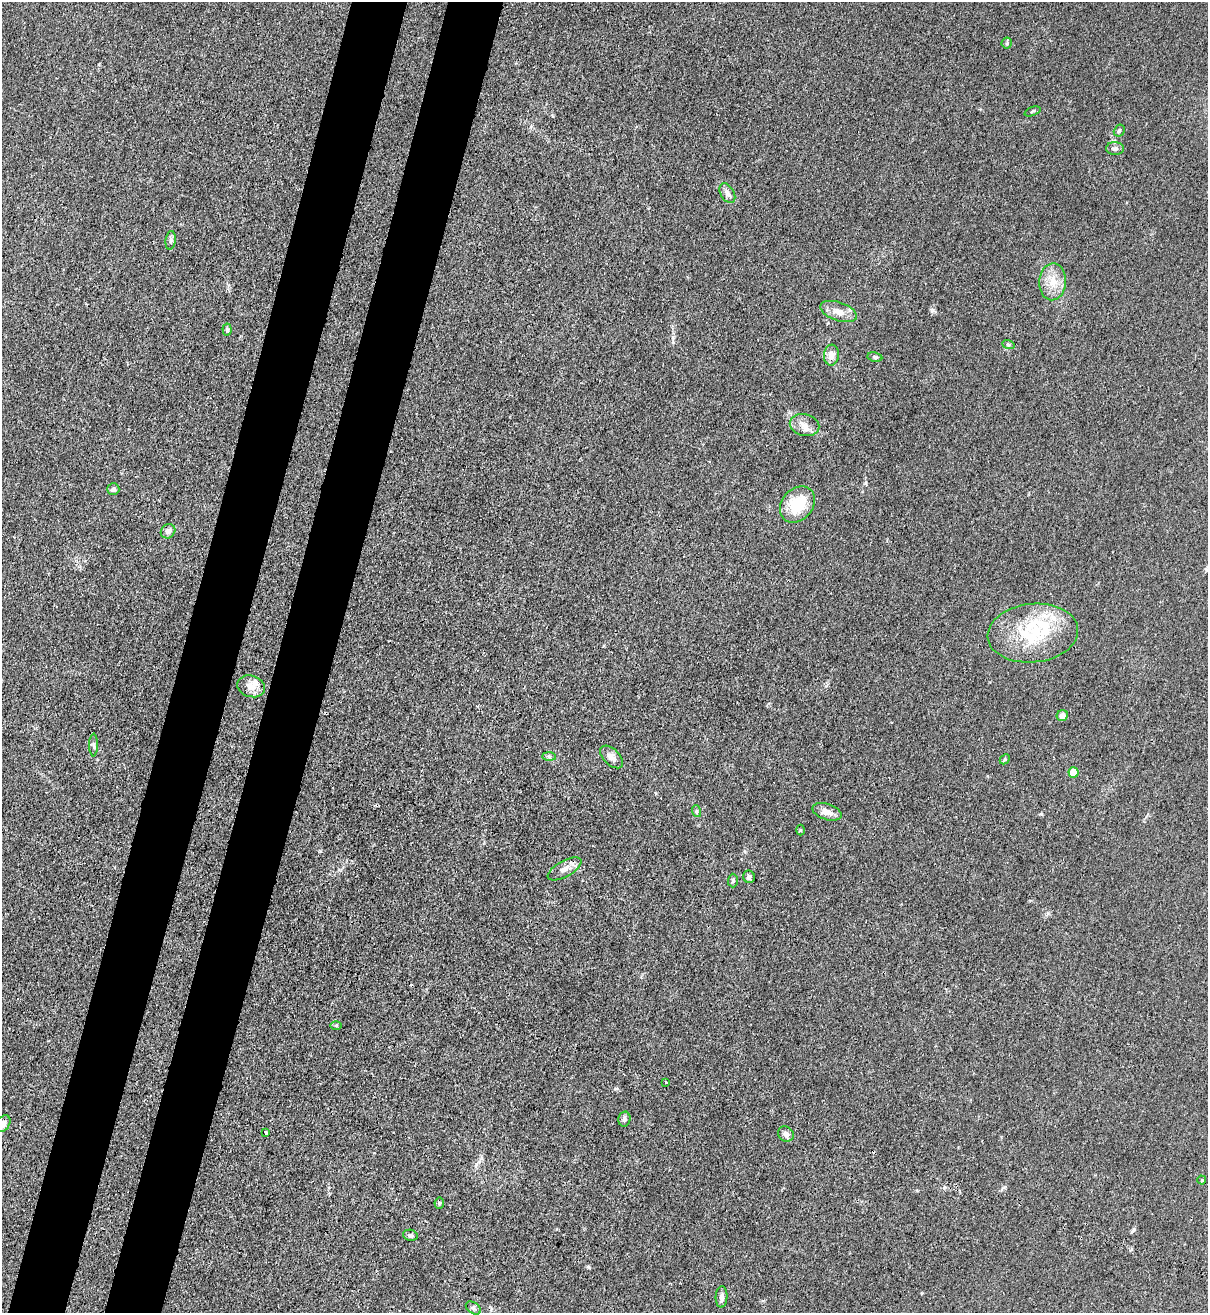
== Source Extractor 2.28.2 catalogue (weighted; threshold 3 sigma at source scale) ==
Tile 7 of 4 x 4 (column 3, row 2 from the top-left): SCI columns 2634-3839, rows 2657-3967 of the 5387 x 5310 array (HDU 1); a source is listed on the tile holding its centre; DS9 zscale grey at full resolution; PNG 1210 x 1315 px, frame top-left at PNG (2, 2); each listed source drawn as its Kron ellipse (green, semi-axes under 4 px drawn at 4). Shown black and unused: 9% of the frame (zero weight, under 3 of 4 exposures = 7% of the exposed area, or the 3 px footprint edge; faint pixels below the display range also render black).
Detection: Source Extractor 2.28.2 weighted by HDU 2 'WHT'; one run over the whole footprint, this tile lists its part. Background 0.0294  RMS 0.0029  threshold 0.0133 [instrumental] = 3 sigma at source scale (4.5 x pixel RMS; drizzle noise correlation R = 1.50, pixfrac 1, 0.05/0.05 arcsec/px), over >= 5 px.
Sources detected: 48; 1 inside a brighter object's white glare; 1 cosmic-ray / hot-pixel residue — neither listed nor drawn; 5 inside a brighter listed object's ellipse — not listed separately; the other 41 listed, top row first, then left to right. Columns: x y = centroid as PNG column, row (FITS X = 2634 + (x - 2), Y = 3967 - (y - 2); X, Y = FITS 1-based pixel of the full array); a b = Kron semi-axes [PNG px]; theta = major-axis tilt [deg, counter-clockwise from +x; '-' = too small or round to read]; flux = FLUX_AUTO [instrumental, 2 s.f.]
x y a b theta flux
1007 43 5 5 - 0.44
1032 111 8 2 21 0.36
1119 131 6 5 - 0.64
1115 149 9 6 -3 0.94
727 193 11 6 -59 1.3
171 240 9 5 82 0.79
1053 282 18 13 87 4.7
839 311 19 9 -19 3.1
227 330 6 4 -84 0.54
1008 344 6 4 -19 0.42
831 355 10 7 85 2.4
875 357 7 5 -9 0.51
805 425 15 10 -13 2.6
113 489 6 6 - 0.82
797 504 20 15 49 11
168 531 8 6 43 1.4
1033 633 45 29 6 20
251 686 14 10 -17 3
1062 715 6 5 - 1.8
94 745 11 4 -90 0.67
549 757 7 4 -1 0.56
611 757 14 8 -44 1.7
1005 759 6 4 46 0.39
1073 772 5 5 - 6.6
696 811 6 4 -71 0.42
827 812 15 8 -18 2.5
800 830 5 3 - 0.24
564 869 19 8 29 2.1
749 877 6 6 - 0.7
733 881 7 5 90 0.49
336 1025 6 4 0 0.38
666 1082 3 2 - 0.36
624 1119 7 6 - 0.77
3 1123 9 6 54 1.3
266 1133 4 3 - 0.7
786 1134 8 7 - 1.3
1202 1180 4 4 - 0.27
439 1203 5 5 - 0.44
410 1235 7 5 -12 0.65
721 1297 11 6 88 1.3
473 1308 8 5 -36 0.71
Isophote crosses this tile's border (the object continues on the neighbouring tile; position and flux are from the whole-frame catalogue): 1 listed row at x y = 3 1123
Unlisted compact peaks at least as high as the median listed source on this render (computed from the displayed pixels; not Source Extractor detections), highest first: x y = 866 483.